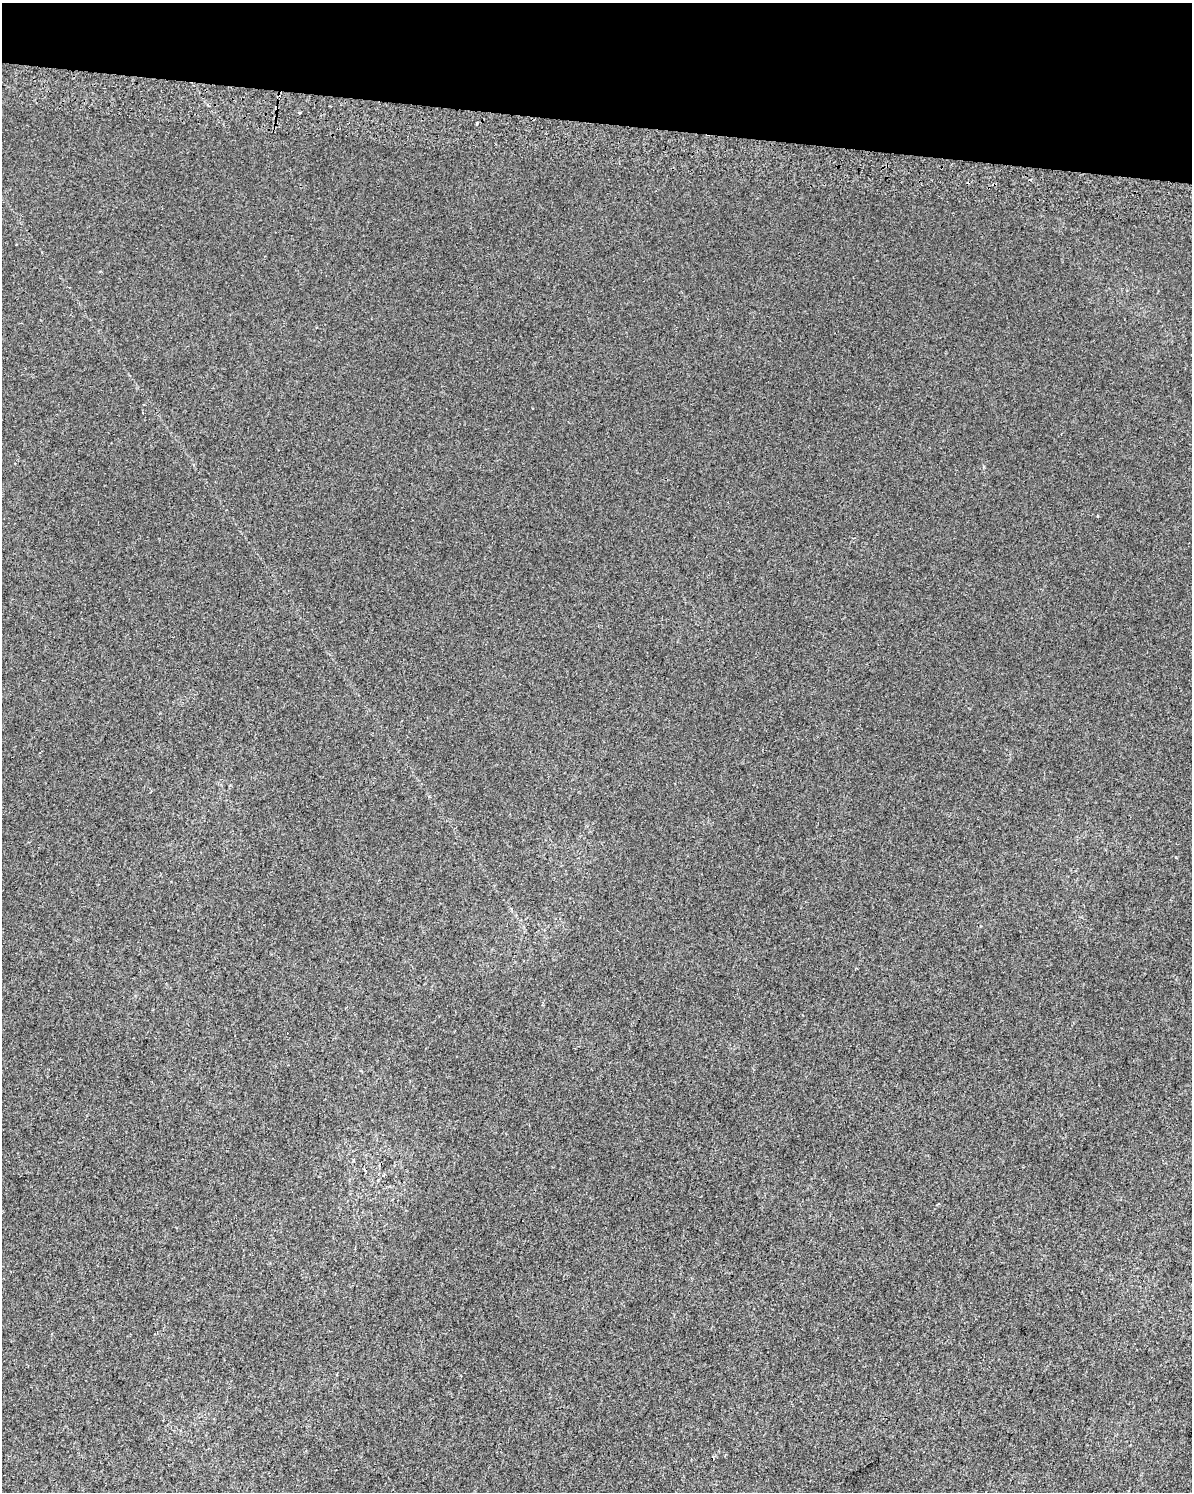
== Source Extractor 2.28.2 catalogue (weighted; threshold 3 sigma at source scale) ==
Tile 2 of 4 x 3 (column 2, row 1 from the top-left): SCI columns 1205-2394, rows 3312-4801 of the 4806 x 5072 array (HDU 1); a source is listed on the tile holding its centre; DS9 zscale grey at full resolution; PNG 1194 x 1494 px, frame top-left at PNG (2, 3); no overlay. Shown black and unused: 8% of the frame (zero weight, under 2 of 3 exposures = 3% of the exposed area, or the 3 px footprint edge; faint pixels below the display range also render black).
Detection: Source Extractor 2.28.2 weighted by HDU 2 'WHT'; one run over the whole footprint, this tile lists its part. Background 2.86e-04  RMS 0.0053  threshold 0.0239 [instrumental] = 3 sigma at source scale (4.5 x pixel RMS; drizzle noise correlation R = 1.50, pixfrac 1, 0.0396/0.0396 arcsec/px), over >= 5 px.
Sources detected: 5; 1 cosmic-ray / hot-pixel residue — not listed; the other 4 listed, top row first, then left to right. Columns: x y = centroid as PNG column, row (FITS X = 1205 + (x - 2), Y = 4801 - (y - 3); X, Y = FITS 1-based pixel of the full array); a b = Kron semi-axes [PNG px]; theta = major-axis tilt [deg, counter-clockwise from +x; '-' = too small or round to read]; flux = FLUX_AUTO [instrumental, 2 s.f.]
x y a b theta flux
299 113 4 3 - 0.56
476 123 3 2 - 0.78
143 412 3 2 - 0.55
1097 516 3 3 - 0.48